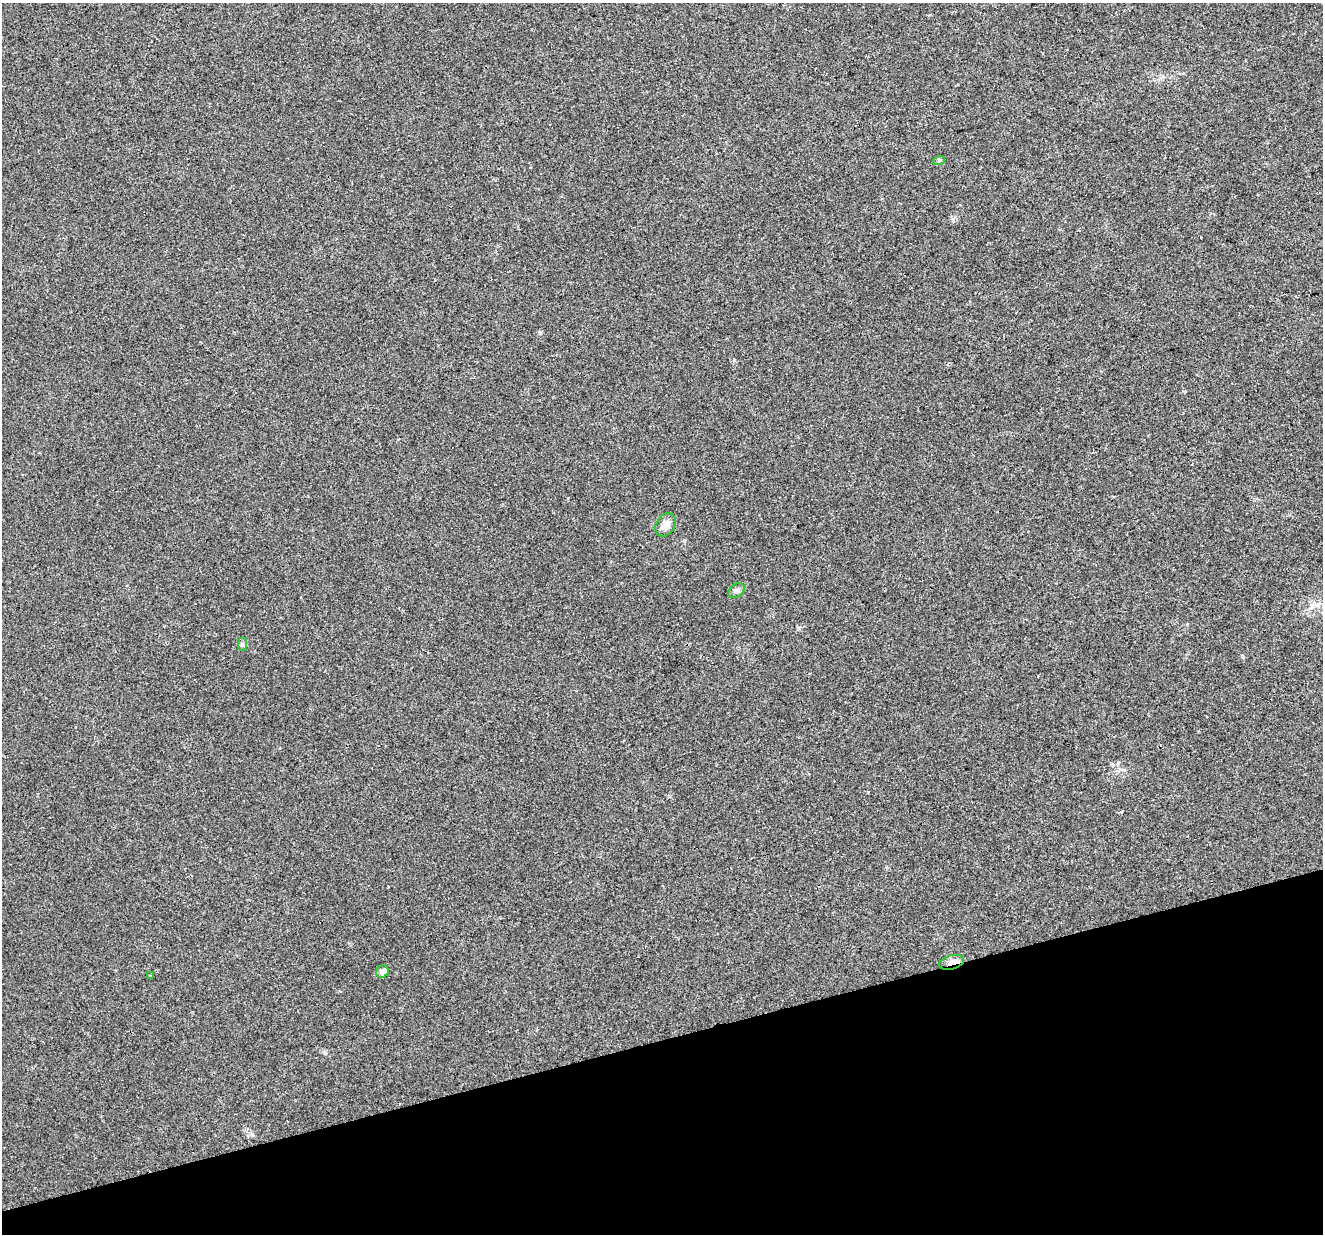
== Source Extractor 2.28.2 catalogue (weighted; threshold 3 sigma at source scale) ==
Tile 14 of 4 x 4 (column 2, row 4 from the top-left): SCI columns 1321-2641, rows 58-1289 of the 5284 x 5097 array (HDU 1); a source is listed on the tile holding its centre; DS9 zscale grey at full resolution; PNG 1325 x 1236 px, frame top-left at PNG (2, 3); each listed source drawn as its Kron ellipse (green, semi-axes under 4 px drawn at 4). Shown black and unused: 16% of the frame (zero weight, under 2 of 3 exposures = <1% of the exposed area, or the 3 px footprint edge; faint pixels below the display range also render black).
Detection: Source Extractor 2.28.2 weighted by HDU 2 'WHT'; one run over the whole footprint, this tile lists its part. Background 0.0261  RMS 0.0056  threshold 0.0253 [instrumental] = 3 sigma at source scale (4.5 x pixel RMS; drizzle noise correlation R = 1.50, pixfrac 1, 0.0396/0.0396 arcsec/px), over >= 5 px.
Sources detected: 8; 1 cosmic-ray / hot-pixel residue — neither listed nor drawn; the other 7 listed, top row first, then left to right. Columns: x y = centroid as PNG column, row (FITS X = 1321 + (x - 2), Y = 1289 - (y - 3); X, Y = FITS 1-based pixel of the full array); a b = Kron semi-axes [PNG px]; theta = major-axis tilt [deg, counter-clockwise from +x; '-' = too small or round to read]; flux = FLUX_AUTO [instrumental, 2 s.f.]
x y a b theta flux
939 160 6 4 20 0.82
666 525 12 9 58 4.7
737 591 9 6 37 1.6
242 644 7 4 90 1.1
951 962 13 7 15 3.2
382 972 6 5 - 2.9
151 976 3 2 - 0.84
Overlapping masked pixels (flux is a lower limit): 1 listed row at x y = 951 962